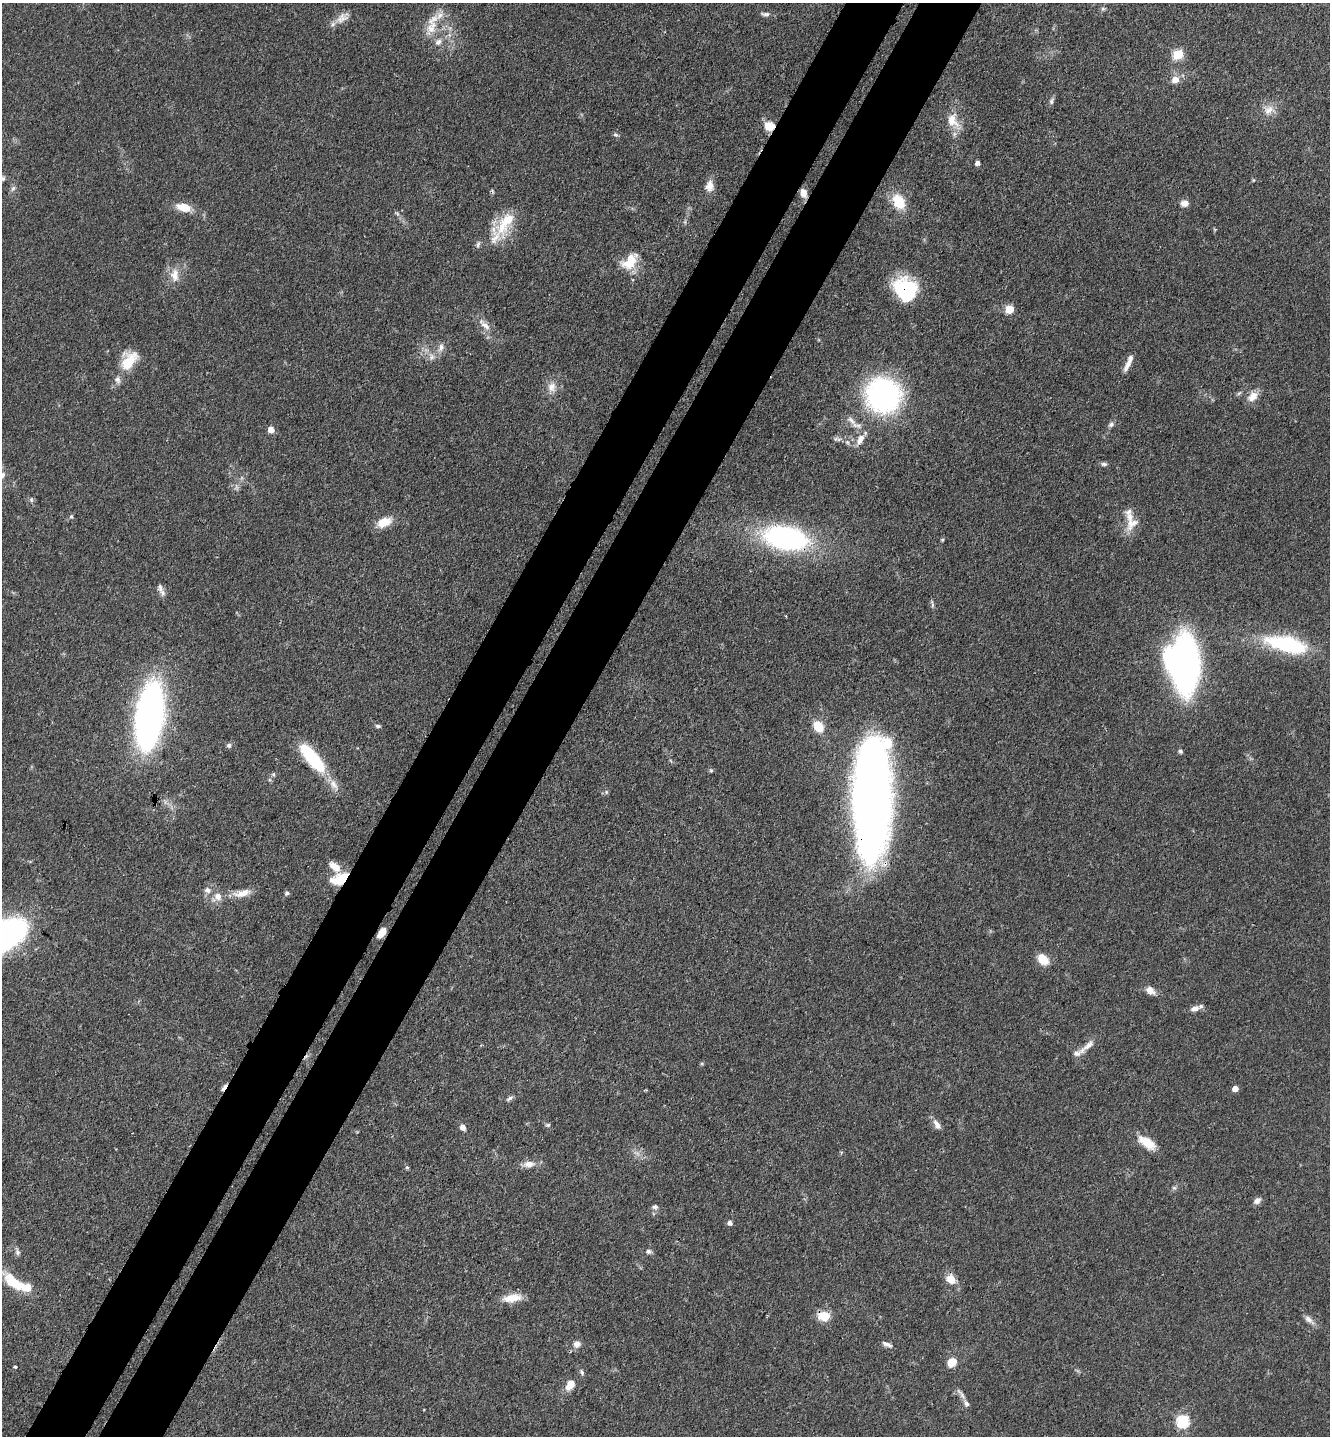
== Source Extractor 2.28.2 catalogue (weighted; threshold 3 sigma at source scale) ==
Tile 7 of 4 x 4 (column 3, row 2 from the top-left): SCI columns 2893-4220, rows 2957-4390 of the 5922 x 5914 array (HDU 1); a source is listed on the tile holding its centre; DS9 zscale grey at full resolution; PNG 1332 x 1438 px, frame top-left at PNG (2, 3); no overlay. Shown black and unused: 9% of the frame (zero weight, under 3 of 4 exposures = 9% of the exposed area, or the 3 px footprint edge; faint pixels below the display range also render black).
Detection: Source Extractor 2.28.2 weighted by HDU 2 'WHT'; one run over the whole footprint, this tile lists its part. Background 0.0683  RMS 0.0039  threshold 0.0176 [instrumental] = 3 sigma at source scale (4.5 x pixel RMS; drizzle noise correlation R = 1.50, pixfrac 1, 0.05/0.05 arcsec/px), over >= 5 px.
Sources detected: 119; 2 too faint to see at this stretch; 2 inside a brighter object's white glare — not listed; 12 inside a brighter listed object's ellipse — not listed separately; the other 103 listed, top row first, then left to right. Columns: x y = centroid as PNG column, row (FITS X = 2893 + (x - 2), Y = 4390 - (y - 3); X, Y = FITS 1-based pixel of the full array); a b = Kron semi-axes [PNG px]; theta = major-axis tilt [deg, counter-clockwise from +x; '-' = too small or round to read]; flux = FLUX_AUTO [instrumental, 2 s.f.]
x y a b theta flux
1103 9 6 5 - 0.76
765 14 13 5 -5 1.3
342 18 21 11 34 4.1
431 28 25 13 63 7.9
438 42 9 8 - 2.1
1178 54 6 5 - 22
1175 80 9 8 - 3.4
1051 101 9 6 78 1
1269 110 17 12 15 4.4
953 121 25 14 -63 7.2
769 126 13 11 -12 4.8
616 135 7 5 -28 0.78
977 163 4 4 - 1.7
2 178 8 6 -1 1
1253 180 5 3 - 0.38
710 185 16 8 88 3.7
803 193 9 7 -70 3.5
899 202 17 12 -63 10
1184 203 9 7 6 2.5
183 207 15 9 -11 7.2
397 213 8 4 -37 0.75
503 224 36 16 61 13
478 244 11 5 77 0.99
631 259 21 15 59 7.8
175 275 20 12 -85 5.2
906 289 23 19 -31 32
1009 309 5 5 - 13
485 325 17 8 -42 3.3
441 347 13 7 71 2.3
432 357 10 8 69 2.1
128 361 24 15 55 12
1128 363 24 6 66 3.5
552 387 14 12 87 3.8
1239 393 7 4 44 0.72
883 396 30 29 - 94
1253 396 15 10 41 3.8
851 420 17 8 -45 2.9
1111 425 7 6 - 1.2
271 430 5 5 - 4
860 440 15 8 61 3.6
847 442 7 5 -46 1
1104 464 9 5 -1 0.98
3 475 10 6 65 1.4
31 500 6 4 -90 0.68
71 516 6 5 - 0.65
384 522 18 11 23 6.4
1132 523 24 15 49 6.4
785 538 36 18 -10 93
942 540 5 4 - 0.47
162 592 11 7 -62 1.7
932 604 13 4 -82 0.87
786 616 2 2 - 0.39
1287 644 45 16 -13 38
1185 665 34 21 -82 230
149 716 40 16 83 250
378 726 7 4 -7 0.86
819 727 12 9 -53 8.2
229 745 7 6 - 0.99
1180 751 5 5 - 0.87
312 758 32 11 -50 32
711 770 5 5 - 0.57
273 774 6 5 - 0.71
334 785 18 9 -59 3.9
606 792 6 5 - 0.67
871 798 82 26 89 470
335 867 19 10 -42 4.8
340 878 19 10 25 11
207 890 10 8 -26 2.1
242 893 26 9 13 4.8
287 893 5 5 - 0.95
381 933 11 6 57 3.7
1043 959 11 8 -45 8.2
1150 990 12 8 -38 3
1195 1009 13 7 18 2.4
1087 1046 28 7 40 3.6
224 1087 11 4 53 1.6
1235 1088 5 4 - 3.3
509 1098 11 5 33 1.1
937 1124 15 7 -57 2.3
548 1125 6 5 - 0.69
463 1127 7 6 - 2.2
1147 1142 22 11 -34 7.5
529 1164 17 9 3 3.3
407 1167 5 4 - 0.61
1174 1188 7 4 -1 0.7
1257 1201 10 7 36 1.7
655 1207 8 7 - 1.3
730 1223 5 5 - 1.5
648 1251 8 6 -6 1.3
17 1252 8 7 - 1.1
951 1279 11 9 -41 5
14 1283 30 12 -39 13
512 1298 24 9 9 6.3
824 1316 14 11 -11 6.7
1309 1319 15 7 -42 2.4
577 1344 10 9 - 2.2
887 1344 13 5 -23 1.5
952 1362 8 7 - 6.9
15 1367 3 3 - 0.99
582 1372 9 5 -55 0.88
570 1385 13 9 55 4.4
961 1395 21 4 -54 1.7
1183 1421 6 6 - 46
Overlapping masked pixels (flux is a lower limit): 8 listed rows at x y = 769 126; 803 193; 906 289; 871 798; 340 878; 381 933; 224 1087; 824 1316
Isophote crosses this tile's border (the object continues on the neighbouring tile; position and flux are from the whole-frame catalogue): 2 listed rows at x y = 2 178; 3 475